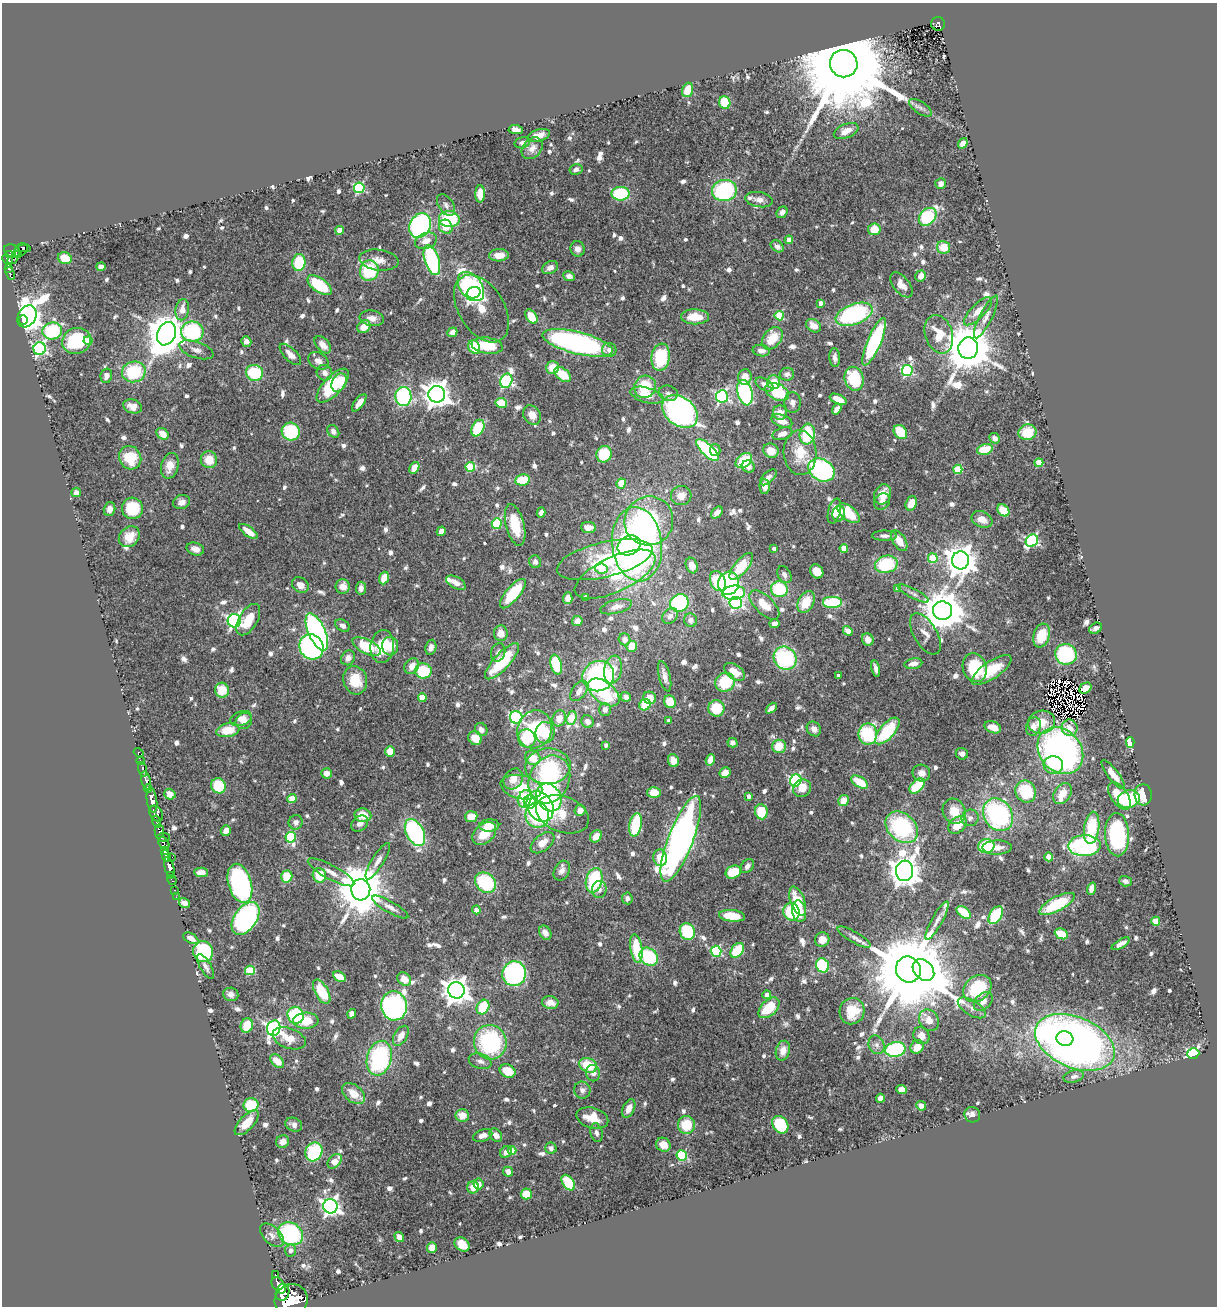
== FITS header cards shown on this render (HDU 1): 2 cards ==
NAXIS1  =                 1215
NAXIS2  =                 1304

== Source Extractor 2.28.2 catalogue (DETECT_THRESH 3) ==
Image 1215 x 1304 px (HDU 1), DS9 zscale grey, 1 PNG px = 1 image px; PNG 1219 x 1308 px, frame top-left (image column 1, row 1304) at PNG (2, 3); each listed source drawn as its Kron ellipse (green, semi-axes under 4 px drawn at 4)
Background 0.608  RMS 0.026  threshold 0.0772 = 3 sigma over >= 5 px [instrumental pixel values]
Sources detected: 843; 7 with non-positive FLUX_AUTO (blend fragments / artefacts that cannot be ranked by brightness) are neither listed nor drawn; of the other 836, the 500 brightest by FLUX_AUTO listed and drawn (336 fainter detections omitted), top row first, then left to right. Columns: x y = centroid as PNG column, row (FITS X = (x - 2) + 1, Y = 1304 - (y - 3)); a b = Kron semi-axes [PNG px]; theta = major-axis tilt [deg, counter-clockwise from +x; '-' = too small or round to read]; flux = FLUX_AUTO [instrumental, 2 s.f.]
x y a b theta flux
938 24 7 6 - 62
844 64 14 13 - 51000
688 90 7 5 71 31
725 103 6 5 - 54
920 108 13 6 -34 7.1
516 129 7 4 -3 9.5
846 131 13 7 22 18
539 135 11 6 16 15
522 143 8 5 14 7
963 143 5 4 - 11
532 148 12 9 49 13
576 169 6 5 - 7.2
941 183 5 5 - 7.6
359 188 5 5 - 180
724 190 12 10 11 180
480 194 8 5 89 35
621 194 9 7 1 100
759 200 14 7 -9 12
446 205 12 7 -57 8.5
782 212 6 5 - 9.5
928 217 10 7 45 130
449 219 10 8 -4 110
420 225 13 10 60 310
446 227 7 6 - 34
874 229 6 5 - 35
340 230 4 4 - 33
789 240 4 4 - 26
426 241 11 7 19 17
777 246 7 5 -37 8.1
944 247 7 6 - 33
24 248 7 4 -7 52
578 249 7 7 - 10
12 251 8 6 -21 240
20 251 8 5 32 81
18 254 3 3 - 45
10 255 4 3 - 110
499 255 10 6 3 18
65 258 7 5 -15 38
8 259 6 4 -45 250
12 259 5 3 - 43
379 260 20 10 -7 18
432 260 15 7 -72 190
299 262 8 6 83 70
101 267 4 4 - 8.6
9 268 4 4 - 78
550 268 8 6 26 9.6
369 271 10 9 - 100
10 273 6 3 -68 80
569 276 6 4 -25 8.2
921 276 6 5 - 15
319 285 14 7 -35 100
901 285 15 8 -52 16
471 287 16 11 -52 260
473 293 7 5 18 740
820 303 4 4 - 9.4
481 309 37 23 -58 56
182 310 10 7 80 18
978 311 18 7 45 20
854 314 19 10 21 250
27 316 12 8 60 2000
531 316 8 5 -55 32
779 316 5 4 - 78
695 317 14 7 -1 40
986 317 24 6 63 14
372 318 12 7 -9 14
23 320 4 4 - 990
814 326 8 6 -35 18
364 327 7 6 - 25
52 331 10 8 7 130
192 332 11 10 - 170
452 332 5 4 - 10
166 334 12 9 67 4700
939 334 20 13 -71 41
772 338 12 8 52 45
77 341 14 13 - 110
88 341 4 4 - 24
246 341 5 4 - 8.7
874 342 26 6 67 200
578 343 36 11 -14 460
323 345 10 6 -49 18
487 346 15 8 -8 64
474 347 7 5 -63 57
968 348 11 10 - 9900
40 349 6 6 - 350
196 350 18 8 -18 13
609 350 7 7 - 8.5
761 351 8 5 -7 9.3
290 354 14 6 -44 13
661 357 14 9 82 98
835 358 9 5 -85 7.4
318 361 11 8 -31 11
552 367 6 6 - 30
907 370 5 5 - 200
134 372 12 10 14 100
255 373 8 8 - 89
324 373 8 7 - 9.7
563 374 9 6 -38 40
787 374 7 6 - 6.9
106 376 7 6 - 8.7
745 377 8 7 - 17
854 379 12 9 -74 89
506 381 7 5 68 260
774 382 7 6 - 25
339 383 10 7 57 38
764 384 10 5 -30 10
333 386 21 9 47 110
645 387 11 10 - 65
777 392 13 8 -26 80
668 393 10 7 -14 8.5
745 393 13 7 -77 250
437 394 8 8 - 1900
647 395 17 7 -16 28
722 396 6 6 - 320
403 397 9 8 - 200
838 399 9 4 -24 21
359 403 10 4 53 15
501 403 6 5 - 39
792 403 10 8 -85 8.2
133 406 10 6 -18 14
837 409 6 4 56 9.1
680 411 19 14 -37 610
780 413 7 7 - 15
532 415 10 8 -58 20
782 421 11 6 -20 19
478 428 9 6 64 77
333 431 7 5 -54 7.6
291 432 9 8 - 99
900 432 8 6 -51 48
1027 432 9 8 - 45
163 434 6 5 - 21
783 434 10 6 16 14
807 434 10 7 82 83
995 438 5 5 - 10
985 449 8 5 15 39
707 450 14 6 -45 130
715 450 6 5 - 7.8
771 451 8 7 - 24
800 453 22 16 -86 46
604 454 8 7 - 65
130 458 12 10 -58 51
209 460 8 8 - 30
744 461 9 6 38 88
1039 463 4 4 - 55
170 466 13 8 76 20
470 467 5 5 - 79
748 467 6 6 - 7.7
414 468 6 4 60 22
958 469 4 4 - 78
821 470 14 10 -31 250
768 477 10 5 42 7.4
523 480 7 5 10 46
621 483 5 4 - 27
765 486 7 5 -89 12
76 492 5 4 - 8.6
883 494 10 8 66 27
681 495 10 9 - 19
882 501 9 7 45 8
182 502 8 7 - 9.1
911 503 7 5 71 23
133 508 11 10 - 75
110 509 7 5 75 9.4
1003 510 7 5 -44 39
834 511 13 6 76 23
541 513 5 4 - 9.3
717 513 7 4 47 9.8
848 513 13 7 -38 57
839 514 8 6 79 14
982 519 11 7 -23 19
649 521 25 24 - 280
497 524 5 5 - 110
515 525 21 9 -76 51
588 528 8 5 -6 9.7
248 531 11 4 -35 18
441 531 5 4 - 10
884 536 12 5 0 6.9
129 537 11 9 45 23
899 541 12 6 -57 25
1032 541 7 5 44 270
637 544 37 25 -84 700
629 545 12 9 26 160
844 548 4 4 - 25
195 549 9 6 -17 13
774 549 4 3 - 7
933 558 5 5 - 68
605 560 49 17 13 120
960 560 9 8 - 3000
535 562 6 6 - 7
886 564 11 8 13 100
692 566 8 6 -70 17
741 566 16 6 51 62
601 569 6 5 - 52
817 571 7 6 - 25
615 574 44 17 25 110
784 575 9 6 -61 7.7
384 578 6 4 70 30
718 581 10 7 -67 110
456 583 11 5 -30 11
729 583 11 10 - 160
300 585 9 7 -36 16
343 586 7 7 - 17
361 588 6 5 - 10
779 589 8 7 - 97
898 589 4 4 - 14
734 593 11 7 6 130
913 593 17 5 -27 7.7
513 594 18 7 50 83
586 597 4 4 - 9.1
568 598 6 5 - 12
806 602 11 8 61 40
833 602 10 6 0 91
679 603 9 8 - 160
736 603 6 6 - 320
764 605 19 9 -44 36
616 607 16 6 14 12
942 611 9 9 - 5800
670 616 8 7 - 9.3
248 620 17 9 59 38
691 620 7 6 - 10
234 621 7 6 - 430
577 621 5 5 - 10
774 624 5 4 - 11
343 626 8 5 -34 8.8
1096 628 7 5 31 7.5
848 631 5 4 - 18
317 632 20 8 -66 550
501 633 8 7 - 19
925 634 23 11 -59 16
1041 636 12 8 72 42
625 639 6 6 - 9
868 639 6 5 - 14
382 646 16 12 82 51
390 646 9 8 - 28
632 646 5 5 - 28
311 647 13 11 -56 400
367 647 15 7 -26 72
431 647 8 5 79 8.3
498 652 9 7 74 7
1066 654 11 10 - 160
348 658 8 6 52 9.7
785 658 12 11 - 170
502 661 23 8 47 100
913 664 9 5 12 11
556 665 10 5 -75 95
412 666 8 7 - 17
975 668 15 12 -71 88
876 669 8 3 -77 7.3
613 670 14 9 78 26
991 670 23 8 34 51
423 671 8 7 - 81
734 672 11 7 -34 25
598 676 16 15 - 270
664 676 15 5 -75 12
838 676 4 3 - 8.1
355 680 14 12 -73 45
725 682 10 9 - 73
1085 688 6 5 - 11
222 690 7 7 - 40
579 691 11 7 54 13
604 692 18 10 -38 110
422 697 4 4 - 40
626 697 5 4 - 6.9
650 698 6 6 - 22
670 702 6 5 - 40
645 705 6 5 - 45
716 708 8 8 - 52
771 708 6 4 45 10
605 710 6 6 - 7.6
516 717 6 6 - 270
559 718 8 6 73 22
571 718 7 5 67 80
241 719 11 7 18 16
244 721 9 7 41 14
669 721 4 3 - 8.7
588 722 6 6 - 11
1042 722 13 11 11 31
993 727 8 5 -21 16
1033 727 9 7 71 14
1070 728 8 7 - 16
481 729 7 6 - 8.9
535 729 19 17 69 110
814 729 8 6 -49 11
228 730 11 7 10 42
887 731 16 7 49 100
545 733 11 9 83 55
868 734 10 9 - 130
475 738 7 6 - 21
527 738 9 8 - 71
1130 742 5 4 - 54
732 743 5 4 - 7.2
606 745 4 3 - 8.2
779 746 7 6 - 37
390 751 5 5 - 29
1060 751 25 20 -49 650
139 753 5 3 - 30
962 754 6 5 - 7
533 758 8 7 - 36
710 760 6 4 73 15
140 761 4 3 - 88
673 761 6 5 - 22
1053 765 10 8 -4 41
548 766 23 18 4 83
143 769 7 3 -76 120
326 773 5 5 - 16
725 773 6 5 - 17
921 773 9 8 - 14
1113 774 18 5 -53 23
513 779 11 9 53 21
549 779 25 20 64 190
146 780 9 4 -76 710
796 780 6 5 - 250
859 782 9 5 -32 50
219 786 8 7 - 66
917 786 9 5 44 70
521 787 21 11 -12 70
802 788 9 8 - 19
148 789 4 3 - 280
1026 791 11 10 - 84
654 792 7 5 1 30
1062 793 11 8 54 27
170 794 6 5 - 14
1143 795 10 8 -86 43
749 796 4 3 - 7.2
1119 796 16 8 -55 41
549 797 15 12 -56 160
292 799 4 4 - 45
525 799 9 6 69 57
1129 799 11 8 16 96
152 800 13 5 -82 1600
843 800 5 5 - 28
529 802 7 6 - 50
540 806 16 12 -59 290
580 810 5 5 - 13
954 811 13 11 -64 30
761 812 7 6 - 56
156 813 8 6 -59 430
562 814 27 18 -21 50
363 815 8 6 -13 26
537 815 13 12 - 90
998 815 17 14 -57 250
471 817 6 5 - 28
970 818 9 8 - 8.5
157 822 6 4 -76 250
296 822 7 7 - 8.3
360 823 9 7 40 8.1
489 825 10 6 3 29
636 825 12 6 78 95
957 825 10 7 42 32
902 827 18 13 -42 200
1092 828 16 7 82 79
226 830 5 5 - 11
159 831 7 4 88 320
415 833 14 8 -61 270
484 833 13 9 42 40
1117 835 21 12 -87 180
596 836 7 5 48 23
163 837 6 3 4 210
291 837 5 5 - 120
681 839 46 12 69 910
164 843 6 5 - 170
542 843 14 8 38 23
986 846 8 7 - 68
1084 846 16 10 2 250
997 847 15 7 1 14
165 851 4 4 - 230
166 856 6 4 -73 560
172 857 2 2 - 41
1049 857 4 4 - 36
660 858 8 6 -76 36
378 861 21 6 59 13
747 866 8 5 51 7.1
169 867 10 4 -76 780
562 871 10 7 64 8.9
905 871 10 8 85 2900
201 872 6 4 -2 15
331 872 26 7 -28 18
733 872 8 6 22 61
170 875 3 2 - 24
319 875 7 6 - 49
287 876 6 5 - 45
172 880 5 3 - 44
594 880 12 8 75 130
1125 881 6 5 - 6.9
240 883 20 11 -74 340
485 883 11 9 -40 120
599 889 8 7 - 7.7
1091 889 6 4 72 16
175 890 3 2 - 19
361 890 10 9 - 9400
176 897 2 2 - 10
627 898 6 5 - 7.4
798 901 15 7 -70 55
184 903 6 5 - 8
1057 904 19 7 28 90
390 907 20 5 -30 11
476 910 4 4 - 18
799 911 11 7 -81 29
791 912 9 8 - 96
964 912 8 5 -40 48
996 915 10 6 57 100
732 916 13 6 -6 43
246 918 18 11 55 350
937 921 21 5 61 11
1156 921 4 4 - 49
687 931 8 7 - 110
545 933 7 5 -56 13
1061 934 7 5 -25 37
854 937 19 5 -30 9.4
191 938 8 5 -29 11
822 940 7 7 - 19
1121 944 10 4 31 9.9
636 948 14 6 -81 81
737 950 8 5 51 60
716 951 5 5 - 160
203 952 10 10 - 150
649 957 10 8 -41 100
822 965 7 6 - 110
206 967 14 5 -61 8.2
908 969 13 12 - 31000
250 970 5 5 - 86
923 970 12 9 -47 2500
514 974 12 11 - 290
339 977 7 4 -31 28
404 979 7 6 - 20
977 988 15 12 38 100
456 990 8 8 - 2100
322 992 13 6 -61 64
231 994 7 6 - 9.3
767 995 4 4 - 16
550 1002 8 6 -11 18
983 1002 11 7 46 12
394 1006 14 13 - 490
483 1007 8 6 60 61
769 1008 12 7 44 63
972 1008 16 7 -32 12
852 1011 13 12 - 48
352 1014 5 4 - 12
296 1015 8 8 - 110
929 1020 11 9 -58 16
306 1021 12 8 3 43
247 1025 7 6 - 40
274 1028 8 6 71 560
401 1036 11 6 60 17
921 1036 9 7 -58 13
289 1038 17 10 -20 28
1065 1039 8 7 - 120
490 1042 17 16 - 200
1075 1042 42 25 -23 1400
877 1045 9 7 -65 8.4
917 1047 7 6 - 18
895 1049 10 7 10 180
783 1051 10 7 76 16
1193 1053 6 5 - 270
379 1058 18 12 75 230
277 1061 8 5 -42 26
480 1061 12 7 -19 9.9
588 1065 9 7 -24 56
508 1071 8 6 -21 34
593 1073 8 7 - 9.9
1074 1076 10 6 14 7.6
901 1089 5 4 - 14
582 1090 8 8 - 8.2
353 1093 13 8 -39 29
880 1098 4 4 - 9.1
251 1105 7 7 - 68
921 1106 5 4 - 9
629 1108 10 5 64 15
462 1115 7 6 - 22
972 1115 8 7 - 11
592 1118 16 10 -16 33
247 1123 16 7 46 32
294 1125 9 6 -24 9.1
686 1125 9 8 - 49
780 1125 9 7 -55 97
596 1133 9 6 -77 7.6
483 1135 10 6 19 9.5
496 1135 7 5 -50 9.8
283 1142 7 6 - 13
663 1145 7 6 - 19
551 1148 6 5 - 6.9
512 1150 4 4 - 18
314 1152 10 8 61 120
506 1152 6 5 - 13
682 1155 5 5 - 140
335 1161 8 5 47 24
508 1172 5 4 - 12
568 1183 9 5 -55 77
478 1184 5 5 - 14
473 1187 6 6 - 19
526 1194 5 5 - 37
330 1206 7 7 - 780
290 1234 13 11 -33 190
272 1235 14 8 -45 11
399 1237 5 4 - 12
462 1244 8 6 -39 31
432 1247 5 5 - 23
291 1250 6 5 - 7.9
275 1275 3 3 - 63
279 1285 9 6 -54 1200
282 1292 8 6 73 1300
291 1300 17 15 26 2100
At the frame edge (FLAGS 8, measured only in part): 1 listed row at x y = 291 1300
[336 fainter detections neither listed nor drawn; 7 non-positive-flux detections neither listed nor drawn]